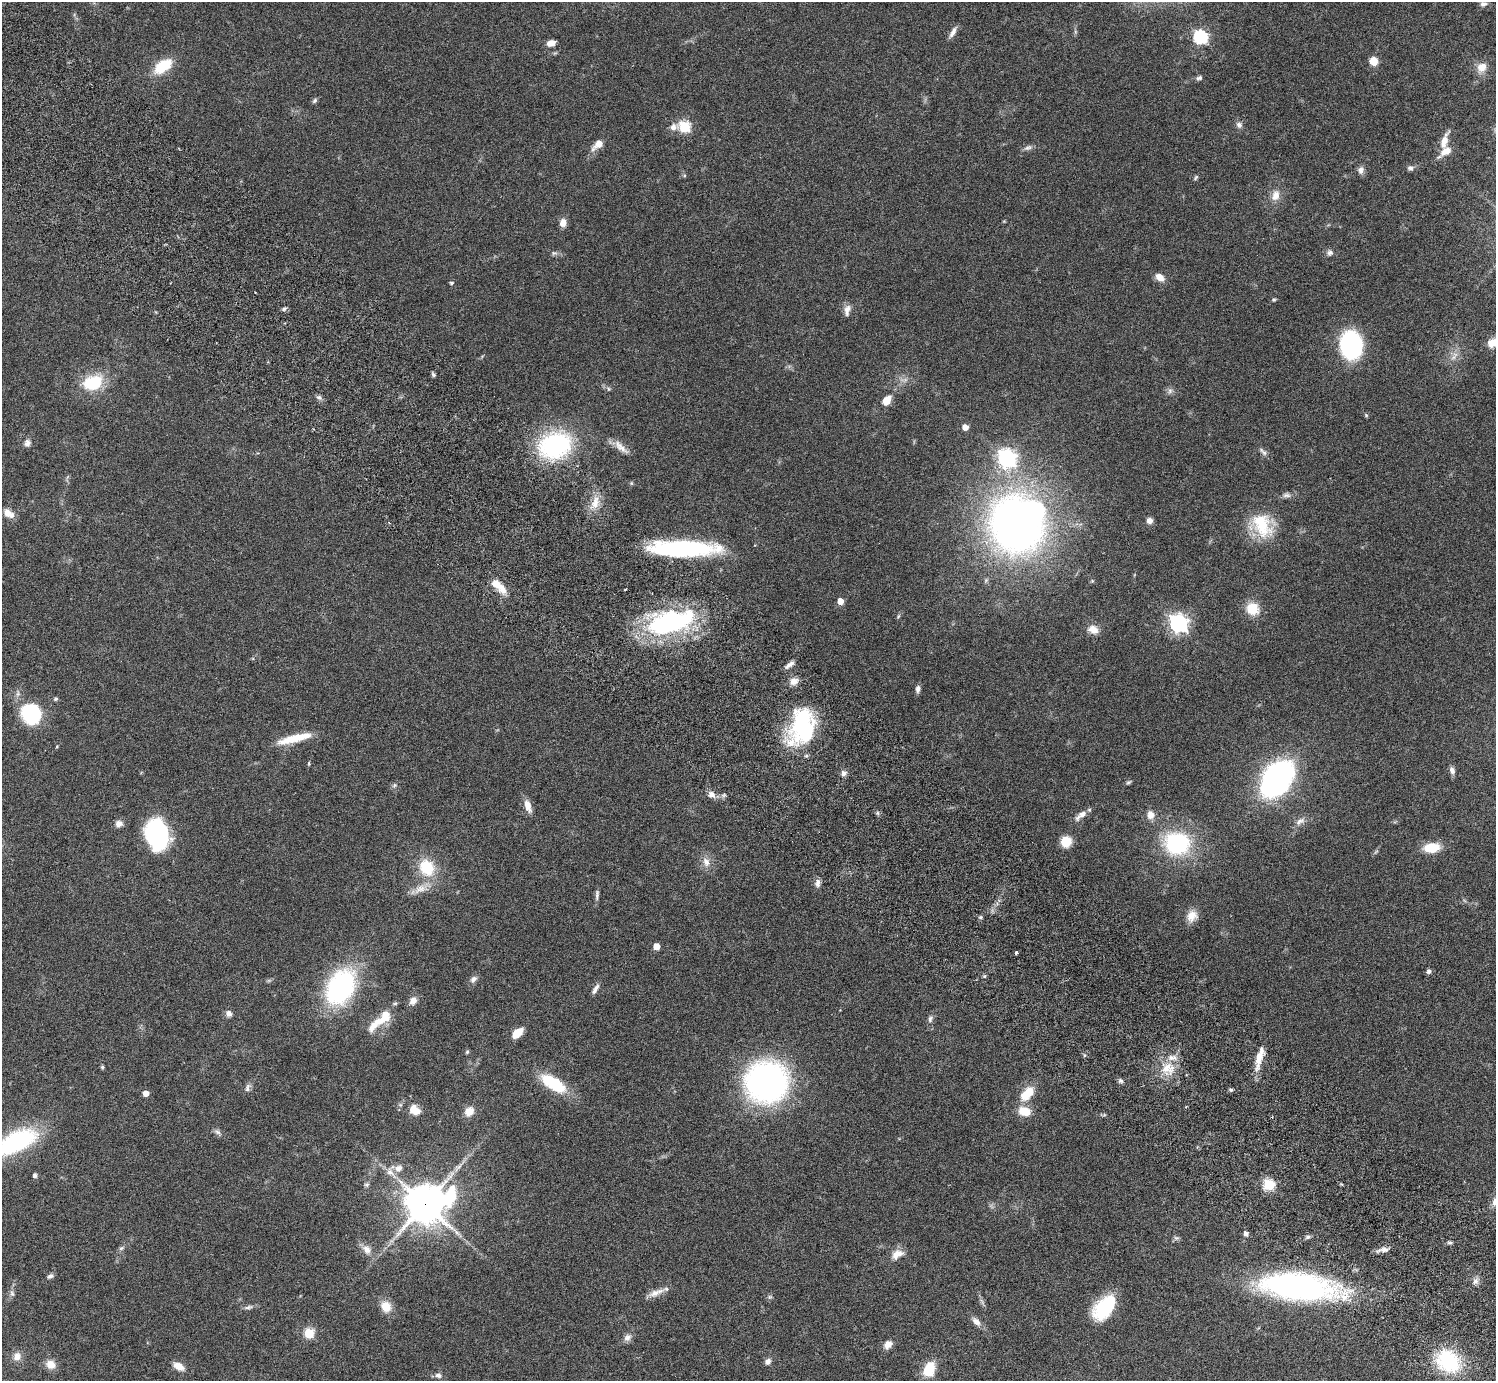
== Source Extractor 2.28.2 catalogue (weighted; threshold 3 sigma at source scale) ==
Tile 11 of 4 x 4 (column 3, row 3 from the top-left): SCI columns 3032-4525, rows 1726-3104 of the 6060 x 6070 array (HDU 1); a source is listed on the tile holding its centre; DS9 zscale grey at full resolution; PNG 1498 x 1383 px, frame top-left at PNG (2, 2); no overlay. Shown black and unused: <1% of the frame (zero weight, under 3 of 6 exposures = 3% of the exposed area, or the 3 px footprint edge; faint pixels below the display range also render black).
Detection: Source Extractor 2.28.2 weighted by HDU 2 'WHT'; one run over the whole footprint, this tile lists its part. Background 0.0834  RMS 0.0046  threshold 0.0187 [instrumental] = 3 sigma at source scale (4.09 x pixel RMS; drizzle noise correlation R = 1.36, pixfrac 0.8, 0.05/0.05 arcsec/px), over >= 5 px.
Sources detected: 167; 3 too faint to see at this stretch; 3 inside a brighter object's white glare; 1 long thin detection or spike segment (spike, bleed or trail) — not listed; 8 inside a brighter listed object's ellipse — not listed separately; the other 152 listed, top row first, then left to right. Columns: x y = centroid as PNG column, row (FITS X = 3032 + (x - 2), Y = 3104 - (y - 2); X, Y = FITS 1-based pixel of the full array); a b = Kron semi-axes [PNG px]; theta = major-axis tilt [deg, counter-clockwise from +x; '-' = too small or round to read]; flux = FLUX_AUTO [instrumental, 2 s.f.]
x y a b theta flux
1483 4 10 7 14 1.7
953 32 16 5 61 2.2
1200 37 6 6 - 75
551 43 8 6 16 3.9
1373 61 9 8 - 4.8
163 66 23 12 37 12
1482 67 14 11 47 4.8
1199 78 8 5 23 1.1
315 100 7 5 47 0.9
1239 125 9 8 - 1.6
684 126 6 6 - 37
673 127 12 9 17 2.5
1444 142 23 8 71 5.5
598 144 17 8 44 4.3
1028 148 12 6 18 1.5
1410 168 8 7 - 1.3
1361 170 10 8 86 1.9
684 175 5 5 - 0.57
1196 177 8 4 54 0.69
1275 195 15 11 73 4.3
563 223 8 7 - 3.4
554 253 9 6 0 1.1
1330 253 9 8 - 1.6
1160 277 10 7 -36 3.8
451 283 5 4 - 0.83
1274 299 5 4 - 0.65
284 309 7 4 29 0.85
847 310 16 8 78 2.6
1495 342 16 10 29 5
1351 345 23 18 -84 59
1454 356 15 8 58 3.2
433 374 6 4 -45 0.81
93 383 22 16 19 19
608 389 7 5 -37 0.82
1170 391 10 6 87 1.4
319 397 9 6 -36 1.2
887 400 13 8 56 4.7
1366 415 5 4 - 0.55
965 427 5 4 - 4.2
27 443 10 8 68 1.8
555 445 33 26 21 59
620 447 24 8 -43 3.9
1263 451 15 5 -44 1.5
1007 458 7 7 - 180
1286 495 11 7 1 1.7
595 503 20 11 75 5.9
8 513 14 8 -36 4.3
1149 521 6 6 - 2.3
1017 525 52 41 -58 270
1262 525 33 27 -47 19
683 548 67 15 -1 64
496 584 17 11 -48 5.4
625 589 3 2 - 0.37
840 601 5 5 - 5.3
1252 609 15 14 - 8.5
898 616 6 4 60 0.65
670 622 59 26 14 69
1178 623 7 7 - 190
1093 629 14 10 -24 3.8
790 665 13 5 36 2.1
794 681 11 9 17 3.1
918 689 9 6 83 1.6
55 699 6 5 - 0.68
31 714 23 20 -55 26
802 727 44 27 77 48
295 738 40 8 14 12
309 763 6 3 -83 0.42
1452 770 10 6 -74 1.7
844 773 8 8 - 1.6
1277 779 22 14 53 220
1128 782 8 4 43 0.73
394 785 7 6 - 0.96
711 794 11 8 -32 2.6
528 806 18 8 -72 3.5
878 813 6 4 -89 0.7
1081 815 19 7 40 3.1
1150 815 11 9 -83 3.1
1300 821 15 8 33 2.8
119 824 9 8 - 2.3
158 835 28 18 -67 63
1066 842 10 9 - 9
1177 844 17 15 7 58
1432 848 18 10 7 9.3
706 862 14 10 -68 3.7
427 867 23 19 -62 16
817 883 11 7 82 1.9
597 895 15 5 87 1.4
1192 916 15 12 61 4.6
980 917 5 5 - 0.68
656 946 5 5 - 5.9
1016 953 3 3 - 0.86
1429 971 6 5 - 1
984 976 5 5 - 0.6
473 979 10 7 47 1.8
340 987 43 29 61 57
595 989 14 5 59 1.9
413 1001 11 9 62 2.8
229 1013 8 7 - 2
930 1019 10 7 75 1.4
377 1022 32 10 47 9
517 1033 10 6 43 8.8
467 1052 6 4 73 0.63
1084 1055 6 4 -73 0.57
1259 1057 30 8 77 7.3
102 1067 5 4 - 0.6
1168 1068 21 17 -7 9.4
1120 1081 7 6 - 1
767 1082 32 30 28 150
553 1083 25 11 -32 24
247 1087 13 7 70 1.6
1231 1090 6 4 -25 0.71
146 1093 5 5 - 3.7
1027 1093 18 10 48 9.6
415 1110 14 11 -43 5.4
469 1111 11 9 49 4.7
1024 1111 12 9 -16 8.3
1272 1117 3 3 - 0.31
217 1132 12 5 -41 1.4
16 1141 45 20 27 52
390 1172 20 9 -51 4.7
35 1176 4 4 - 1.4
367 1185 6 6 - 0.84
1269 1185 6 5 - 39
425 1204 15 13 16 1100
1246 1234 5 4 - 1.8
1308 1237 7 5 16 0.93
1176 1238 8 6 -2 0.96
1450 1242 7 4 -8 0.8
121 1248 8 5 36 0.99
367 1249 15 11 -51 3.8
1383 1250 17 6 7 2.2
897 1254 18 10 28 4.5
50 1276 9 5 29 1.1
1476 1281 10 7 54 1.8
1298 1287 57 19 -6 170
12 1293 10 6 -74 1.3
656 1293 26 7 22 3.9
769 1297 7 5 0 0.85
248 1307 14 5 11 1.5
386 1307 14 12 -57 5.8
1103 1310 24 20 33 20
976 1321 15 8 -44 2.5
309 1333 5 5 - 25
627 1338 13 9 47 2.2
888 1344 9 7 46 3.6
17 1356 11 10 - 3.5
1448 1361 26 20 -47 31
768 1362 8 7 - 1.8
51 1364 12 10 -24 4.4
179 1366 14 8 -27 4
929 1369 13 10 66 13
438 1375 10 7 -5 1.7
Overlapping masked pixels (flux is a lower limit): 1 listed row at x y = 425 1204
Isophote crosses this tile's border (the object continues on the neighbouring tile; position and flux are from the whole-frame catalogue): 2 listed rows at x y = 1495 342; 16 1141